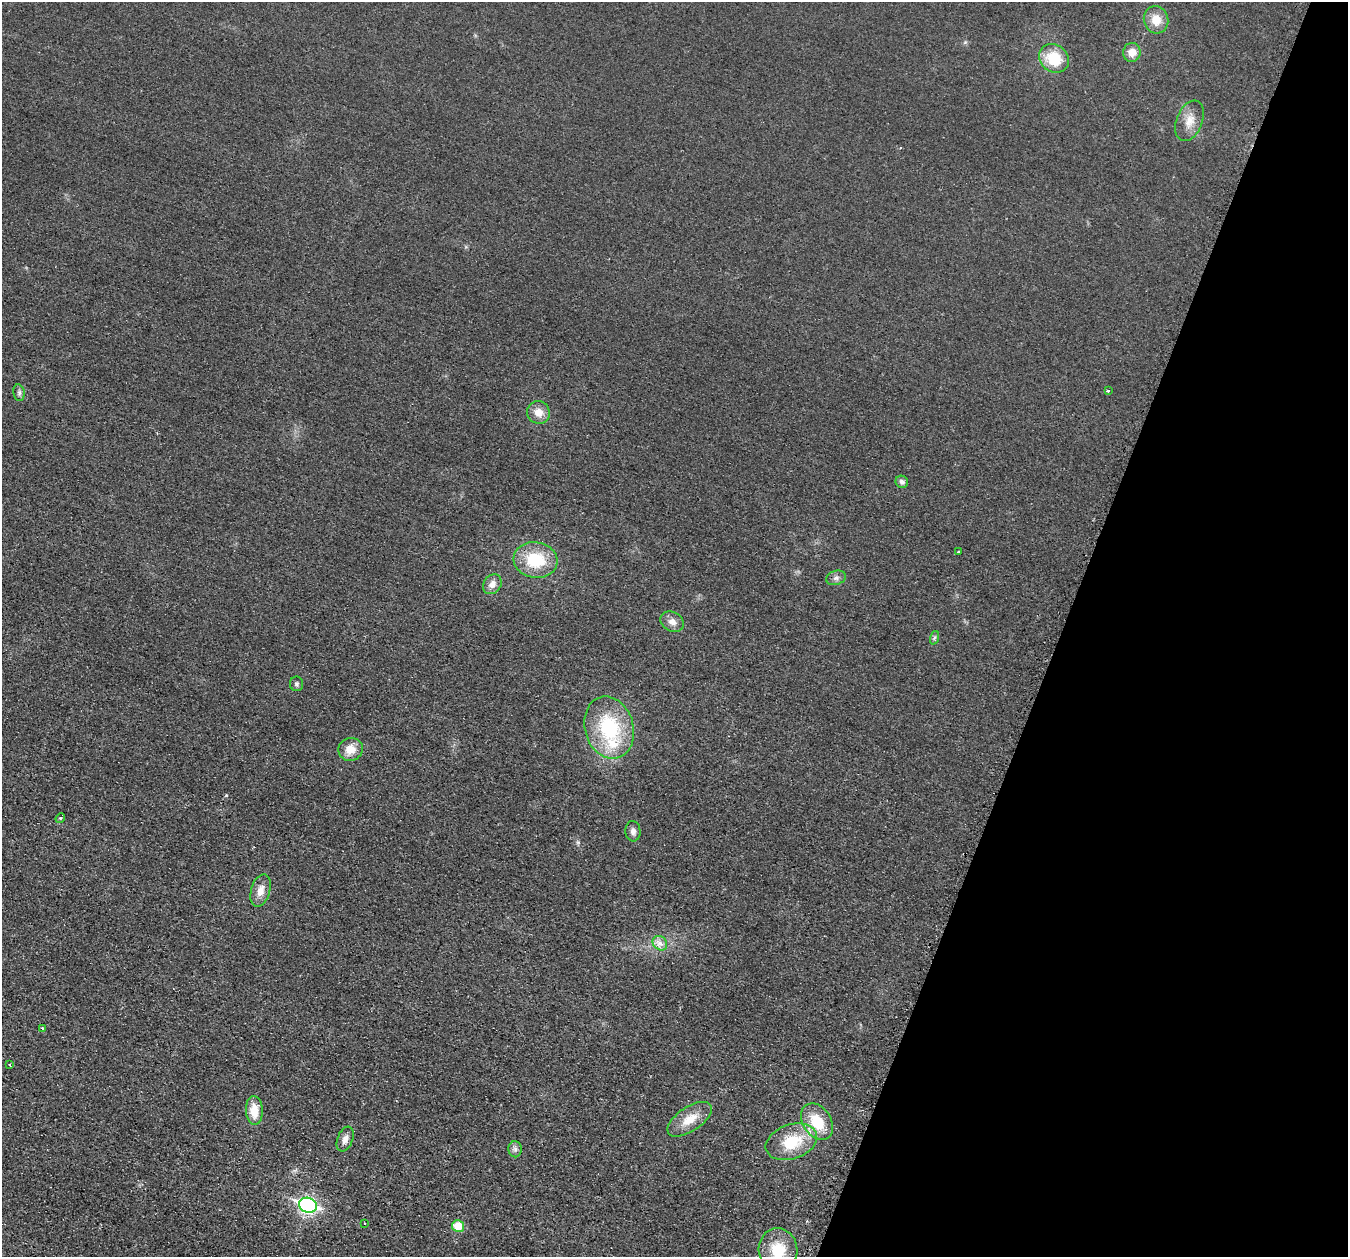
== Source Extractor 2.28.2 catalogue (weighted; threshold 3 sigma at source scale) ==
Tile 8 of 4 x 4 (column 4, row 2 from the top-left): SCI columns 4062-5407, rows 2665-3919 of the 5436 x 5458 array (HDU 1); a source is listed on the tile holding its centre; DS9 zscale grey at full resolution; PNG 1350 x 1259 px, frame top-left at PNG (2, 2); each listed source drawn as its Kron ellipse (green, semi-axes under 4 px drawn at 4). Shown black and unused: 21% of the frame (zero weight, under 2 of 3 exposures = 3% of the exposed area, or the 3 px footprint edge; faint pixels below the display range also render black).
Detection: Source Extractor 2.28.2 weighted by HDU 2 'WHT'; one run over the whole footprint, this tile lists its part. Background 0.021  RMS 0.0087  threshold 0.0391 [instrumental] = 3 sigma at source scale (4.5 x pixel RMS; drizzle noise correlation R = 1.50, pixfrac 1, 0.05/0.05 arcsec/px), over >= 5 px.
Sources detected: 34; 1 inside a brighter listed object's ellipse — not listed separately; the other 33 listed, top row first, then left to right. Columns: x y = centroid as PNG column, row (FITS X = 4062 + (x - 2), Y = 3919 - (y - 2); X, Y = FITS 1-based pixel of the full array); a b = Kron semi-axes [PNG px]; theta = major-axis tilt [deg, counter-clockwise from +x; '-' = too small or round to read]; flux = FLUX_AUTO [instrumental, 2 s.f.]
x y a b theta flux
1156 20 14 12 -75 12
1132 52 9 8 - 8.5
1054 58 16 13 -37 27
1189 121 21 13 68 11
1108 391 3 3 - 2.4
19 393 8 5 -81 2.4
538 412 11 11 - 9.4
902 482 6 6 - 3.1
959 551 3 2 - 1.2
535 560 22 18 -8 38
836 578 10 7 19 3.2
492 584 11 8 52 5.8
672 622 12 9 -29 5.9
934 638 7 4 71 1.6
297 684 7 6 - 2
609 728 31 24 -74 65
351 749 12 11 - 11
60 818 5 4 - 1.4
633 831 10 7 -86 3.4
260 891 17 9 73 8.3
660 943 8 6 -46 4.2
42 1028 3 3 - 1.8
10 1065 3 3 - 1.2
254 1111 14 8 -86 15
690 1119 25 12 34 15
817 1122 20 14 -56 27
345 1139 13 7 69 5.4
791 1142 26 17 19 34
515 1149 8 6 -90 2.8
308 1205 9 7 -20 250
365 1223 3 2 - 0.97
458 1226 6 6 - 20
778 1250 22 19 -82 25
Isophote crosses this tile's border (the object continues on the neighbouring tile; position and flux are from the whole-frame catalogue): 1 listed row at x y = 778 1250
Unlisted compact peaks at least as high as the median listed source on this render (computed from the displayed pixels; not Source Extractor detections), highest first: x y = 226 795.